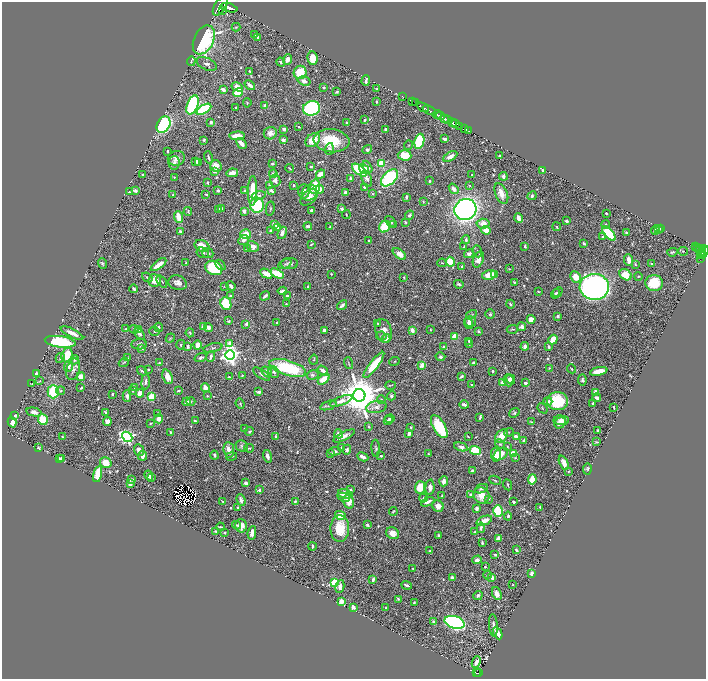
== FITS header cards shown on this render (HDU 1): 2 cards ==
NAXIS1  =                 1408
NAXIS2  =                 1353

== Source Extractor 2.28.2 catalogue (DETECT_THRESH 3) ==
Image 1408 x 1353 px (HDU 1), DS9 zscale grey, zoomed out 1/2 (1 PNG px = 2 x 2 image px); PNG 708 x 681 px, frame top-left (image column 1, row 1353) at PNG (2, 2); each listed source drawn as its Kron ellipse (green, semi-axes under 4 px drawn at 4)
Background 0.726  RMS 0.011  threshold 0.0343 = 3 sigma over >= 5 px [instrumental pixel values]
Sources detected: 797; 36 cannot appear on this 1/2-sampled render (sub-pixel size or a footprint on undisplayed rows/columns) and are neither listed nor drawn; of the other 761, the 500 brightest by FLUX_AUTO listed and drawn (261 fainter detections omitted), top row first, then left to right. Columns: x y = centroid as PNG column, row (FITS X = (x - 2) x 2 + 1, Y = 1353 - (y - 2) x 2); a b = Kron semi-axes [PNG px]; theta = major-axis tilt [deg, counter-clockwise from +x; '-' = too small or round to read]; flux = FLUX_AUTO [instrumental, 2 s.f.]
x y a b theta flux
220 6 10 5 56 2800
229 8 8 3 -16 1900
222 10 3 2 - 220
236 27 4 3 - 2
255 35 3 3 - 3.1
258 37 3 3 - 5.9
204 40 15 10 65 400
313 58 7 5 -81 38
288 59 5 4 - 16
191 61 5 3 - 2.8
281 62 5 3 - 3.7
207 64 11 6 -26 9.8
250 71 3 3 - 2.9
300 72 6 6 - 68
304 81 6 4 -17 12
366 81 5 2 - 6.9
250 85 6 3 -42 13
237 87 6 4 -27 16
324 88 2 2 - 3.6
377 88 4 2 - 2.1
223 90 4 3 - 12
238 92 5 3 - 110
337 92 4 2 - 2.7
402 96 2 1 - 20
413 101 2 1 - 14
377 102 3 2 - 3.4
247 103 5 3 - 2.5
415 103 2 1 - 9.1
193 105 10 5 69 260
265 105 4 3 - 4.8
236 107 2 2 - 3.9
423 107 6 2 -30 770
312 108 9 7 13 340
204 109 8 4 31 140
429 110 7 2 -25 750
437 114 4 2 - 120
440 116 4 2 - 470
445 118 3 2 - 290
365 120 2 2 - 2.9
448 120 3 2 - 130
211 122 4 3 - 5
346 122 2 2 - 4.5
453 122 3 2 - 290
456 124 2 2 - 170
163 125 9 6 60 340
460 126 3 2 - 180
299 127 2 2 - 4.3
465 128 3 1 - 160
284 129 3 3 - 9.6
385 130 4 2 - 8.2
468 130 2 1 - 110
270 133 6 6 - 13
237 136 7 3 2 31
445 139 3 3 - 6.2
204 140 3 2 - 3.7
283 140 3 3 - 14
313 140 8 6 42 40
331 141 18 11 -7 77
419 141 8 5 78 140
241 143 6 3 -47 19
409 145 4 3 - 2.5
329 149 6 4 72 6.2
367 150 5 4 - 5.2
168 151 3 2 - 2.3
405 155 7 5 -4 52
500 155 3 2 - 2.4
450 156 8 4 30 14
208 157 6 2 -76 5.2
176 158 8 7 - 14
196 161 3 2 - 5.4
174 163 7 5 78 5.4
198 163 3 3 - 14
381 163 4 3 - 83
272 164 2 2 - 4.8
216 166 6 5 - 27
311 166 3 2 - 2.9
367 167 6 4 -63 9
290 168 4 2 - 2
364 169 5 4 - 12
359 170 9 4 -38 130
543 170 3 3 - 3.8
215 171 4 3 - 5.8
232 173 6 3 13 31
273 174 4 3 - 12
320 174 5 3 - 25
143 175 3 2 - 4.6
472 175 2 2 - 2.5
503 176 4 3 - 8
174 178 4 3 - 2.2
350 178 4 3 - 4.7
389 178 10 6 44 220
367 179 9 5 -70 8.9
275 180 6 5 - 9.7
430 181 2 2 - 3.6
207 183 2 2 - 2.3
270 185 3 2 - 2.5
294 185 2 2 - 4.3
470 186 4 3 - 2.5
315 187 7 5 80 73
364 187 3 3 - 6.8
320 189 4 3 - 30
454 189 6 4 -53 12
135 191 3 2 - 9.8
218 191 2 2 - 15
244 191 3 2 - 2.6
253 191 15 4 88 66
271 191 3 2 - 8.4
304 191 7 5 89 8
129 192 2 2 - 2.1
345 192 3 3 - 8.8
309 193 8 7 - 18
206 194 3 2 - 2.2
373 194 4 3 - 2
501 194 11 6 -66 22
173 195 3 2 - 2.6
259 196 7 4 15 7.1
532 196 5 3 - 3.9
309 197 10 6 44 15
406 197 3 2 - 5.3
423 202 4 3 - 2.2
257 205 7 7 - 110
222 208 3 3 - 3.1
219 209 3 3 - 7.2
270 209 7 2 82 2.8
342 209 3 3 - 5.8
311 210 2 2 - 4.1
465 210 11 10 - 1200
188 211 4 3 - 2.1
244 211 4 3 - 6.9
606 213 2 2 - 4.3
346 215 4 2 - 2.4
409 215 5 4 - 4.3
179 217 6 3 -70 63
519 218 4 2 - 25
567 221 3 3 - 6.6
391 222 6 3 -49 5.1
405 222 4 3 - 3.1
274 224 4 3 - 17
483 224 6 5 - 15
605 224 4 4 - 2.4
394 225 4 3 - 2.2
308 226 4 2 - 6.9
278 227 3 3 - 19
330 227 3 3 - 3.1
385 227 6 5 - 81
557 227 4 3 - 2.1
660 229 3 2 - 2.7
270 230 4 2 - 3.2
486 230 4 4 - 15
655 230 4 3 - 8.9
658 230 4 3 - 2.5
181 232 2 2 - 28
282 233 6 3 70 12
609 233 9 4 -48 160
626 233 3 2 - 6
246 234 5 5 - 27
603 236 4 3 - 3.2
466 239 4 3 - 4.9
244 240 5 4 - 12
369 241 3 3 - 2.8
584 243 3 2 - 5.5
311 244 4 2 - 2.5
202 246 8 5 -25 37
252 246 7 5 -22 20
525 246 4 2 - 3.4
696 246 2 1 - 30
464 247 3 2 - 3.8
698 247 2 2 - 100
700 248 2 1 - 120
247 249 3 2 - 2.9
700 250 2 2 - 23
477 251 6 2 -70 2.7
683 251 5 3 - 2.3
672 252 5 2 - 3.9
702 252 7 2 82 76
704 252 6 3 71 180
203 253 6 5 - 6.4
208 253 5 5 - 6.6
399 254 7 4 -36 20
469 254 5 4 - 12
700 254 2 1 - 26
701 258 3 2 - 27
478 260 8 5 68 18
629 260 6 3 -82 15
450 262 5 4 - 70
102 263 5 4 - 3.3
186 263 4 2 - 3.5
442 263 4 3 - 2.5
285 264 7 3 25 3.4
289 264 8 5 1 8
635 264 3 2 - 2
651 264 3 2 - 2.5
159 265 9 3 37 29
220 265 6 3 -46 5.8
462 267 3 3 - 3.6
214 268 9 7 -26 170
509 269 3 2 - 2.1
266 274 7 4 -28 31
277 274 7 4 -28 62
331 274 2 2 - 2.3
494 274 3 3 - 18
489 275 7 4 13 28
625 275 6 5 - 47
638 276 4 3 - 2.9
147 277 6 4 -37 4.8
404 277 3 2 - 2.5
576 277 5 5 - 33
155 280 6 6 - 33
162 282 7 2 -50 2.1
514 282 2 2 - 2.6
178 283 9 7 -17 14
654 283 9 8 - 70
459 284 5 3 - 5.2
224 286 4 3 - 2.1
231 286 5 3 - 8.4
308 287 3 2 - 2.2
594 287 14 13 - 960
134 289 4 3 - 4.6
282 291 5 3 - 12
538 291 2 2 - 2
557 292 5 4 - 3.9
556 294 5 4 - 4.6
230 296 3 3 - 3.2
265 296 5 2 - 8.6
287 296 3 3 - 11
226 303 6 5 - 130
286 304 2 2 - 2.1
510 304 4 2 - 3.2
342 305 5 2 - 8.1
490 314 5 5 - 3.6
471 315 6 2 31 2.3
558 316 3 2 - 3.9
531 319 4 4 - 27
229 321 4 3 - 2.8
470 321 6 5 - 11
277 322 3 2 - 2.1
378 323 3 2 - 3.6
469 323 6 3 -72 7.8
246 324 3 3 - 4.2
158 327 4 3 - 3.2
203 327 2 2 - 13
208 327 4 4 - 11
522 327 4 4 - 8
126 328 3 3 - 2.5
134 329 4 3 - 3.3
139 329 3 3 - 7
512 329 5 2 - 2.3
324 330 3 2 - 9.2
412 330 3 3 - 13
430 330 3 2 - 2.1
155 331 5 3 - 3.6
383 331 12 8 -71 25
479 331 3 3 - 4
72 333 12 3 -26 20
190 333 4 3 - 3.8
139 334 7 4 -62 8.7
381 336 5 3 - 2.6
455 337 4 3 - 31
170 338 5 3 - 2.2
386 339 4 4 - 21
553 340 5 4 - 36
469 341 4 3 - 4.7
60 342 15 5 -7 160
230 343 4 3 - 19
139 344 7 5 8 6.5
469 344 4 2 - 2.7
181 345 5 3 - 2.7
198 345 4 3 - 23
188 346 4 3 - 6.2
444 346 3 3 - 3
525 346 4 3 - 8.9
549 347 4 3 - 6
142 348 4 4 - 6.5
213 348 9 2 14 3.6
67 355 7 5 73 54
230 355 5 5 - 1300
211 357 5 3 - 8.5
440 357 5 4 - 5.6
60 358 5 3 - 3.9
127 358 3 2 - 5.2
200 358 6 3 17 5.9
75 360 4 4 - 4.6
314 360 5 3 - 2.7
394 361 5 3 - 2.9
124 362 5 3 - 2.7
473 362 3 2 - 5.7
160 363 3 2 - 3.9
349 363 6 2 -71 2.2
374 365 16 4 53 89
422 365 3 2 - 59
69 366 6 4 67 8.5
288 368 19 7 -17 160
549 368 3 2 - 2.1
73 369 11 6 75 10
148 369 2 2 - 6.2
572 369 4 3 - 3.3
142 371 5 2 - 2.5
323 371 6 3 -36 12
493 371 3 3 - 4.4
599 371 9 3 12 34
267 372 6 4 -47 19
274 372 6 5 - 8.4
36 373 4 2 - 13
262 374 10 3 -36 6.9
242 375 2 2 - 2.1
312 375 6 4 10 4.8
462 376 4 2 - 4.7
81 377 4 4 - 23
167 377 7 5 -70 21
229 377 3 2 - 4.1
324 379 7 4 43 31
511 379 5 3 - 7.5
508 380 6 5 - 11
582 380 5 3 - 5.1
40 381 4 3 - 2.2
146 382 7 3 83 6.7
503 382 2 2 - 30
525 383 3 3 - 6.6
32 384 3 2 - 2.1
390 385 5 3 - 2.5
472 385 4 2 - 2.2
205 387 4 3 - 17
81 388 4 2 - 2.2
135 388 3 3 - 2.6
61 391 4 4 - 3.9
132 391 4 2 - 2
178 391 3 2 - 3.9
53 392 6 5 - 98
259 392 4 2 - 8.8
140 393 4 3 - 19
596 393 4 3 - 27
112 394 2 2 - 3.3
359 395 6 6 - 10000
127 396 6 3 90 7.4
207 396 3 2 - 2.4
392 396 4 3 - 5.3
151 397 4 3 - 44
597 398 4 3 - 6.1
381 399 4 4 - 4
191 401 4 3 - 2.8
341 401 12 4 20 13
548 401 4 3 - 7.8
558 401 10 9 - 120
187 402 4 3 - 11
593 403 2 2 - 6
240 404 5 3 - 3
328 405 8 3 19 3.6
464 405 4 2 - 9.4
376 407 10 6 10 16
614 407 3 2 - 2.5
542 408 5 2 - 2.2
34 412 7 3 -12 13
105 412 4 2 - 3.2
158 413 4 3 - 2.1
514 413 5 4 - 4.4
14 416 3 3 - 5.1
480 417 4 2 - 5.5
159 419 4 3 - 15
390 419 4 3 - 7.1
43 420 6 5 - 50
561 420 8 5 -4 15
195 421 3 2 - 5
388 421 5 3 - 8
12 422 5 3 - 18
107 422 4 4 - 16
531 422 2 2 - 2
151 423 3 2 - 2.1
560 423 6 5 - 9.2
368 427 4 4 - 2.8
411 427 4 3 - 2.1
439 427 13 6 -59 110
245 429 4 3 - 2.7
598 430 3 3 - 4.4
250 431 4 3 - 3.7
170 432 2 2 - 2.6
509 432 5 3 - 2.5
409 433 4 3 - 10
339 434 4 3 - 11
276 436 4 3 - 4.9
344 436 12 3 26 12
468 436 4 2 - 2.1
501 436 7 5 45 43
516 436 4 3 - 10
63 437 3 2 - 2.9
127 437 6 4 -41 580
524 440 3 3 - 4.5
597 442 4 2 - 2.6
500 444 5 4 - 4.5
242 446 6 5 - 4.9
341 447 3 2 - 2.5
461 447 7 4 -15 7.9
507 447 4 3 - 2.5
38 448 3 3 - 4.5
249 448 5 3 - 2.6
376 448 8 4 -87 5.1
139 450 6 5 - 13
229 450 8 5 -82 17
347 450 5 4 - 5.8
475 450 6 4 -20 63
335 451 6 4 4 5
330 453 3 3 - 3.3
513 453 3 3 - 41
428 454 2 2 - 2.6
501 454 8 5 35 35
214 455 4 3 - 3.9
496 455 7 5 -85 33
143 456 5 2 - 17
231 456 5 2 - 2.4
267 456 6 3 -72 9.2
381 456 3 2 - 3.5
363 457 6 2 -26 13
515 457 3 3 - 2.2
61 458 3 2 - 4.9
59 459 3 2 - 8.2
106 463 6 5 - 40
564 463 8 4 -66 18
587 469 5 4 - 3.5
472 470 3 2 - 3.1
569 471 3 2 - 2.3
98 474 8 4 76 69
149 476 5 4 - 9.8
151 478 3 3 - 4.6
532 479 5 3 - 76
131 480 4 2 - 16
495 480 6 3 -23 3.3
444 481 5 3 - 17
246 483 4 3 - 8.5
130 484 2 2 - 21
508 485 6 2 -66 2.8
420 487 6 5 - 50
430 487 8 4 85 9.4
481 489 7 4 23 6
259 490 3 3 - 6.5
351 490 3 3 - 3.1
345 494 7 4 -12 29
471 495 4 3 - 5.9
442 496 3 2 - 3.5
482 496 8 7 - 26
344 497 6 3 -25 10
423 498 4 3 - 4.9
488 499 4 3 - 2.1
241 500 6 3 -70 11
222 501 3 2 - 2.3
295 501 4 3 - 2.6
349 501 7 5 -77 24
428 502 7 2 25 11
514 502 3 2 - 4.3
438 506 6 5 - 20
238 507 3 3 - 3.7
540 507 2 2 - 2.1
477 508 3 2 - 9.5
393 511 4 2 - 2.5
498 511 6 4 -76 180
340 515 5 4 - 36
508 516 4 3 - 5.3
484 521 8 3 21 30
237 525 4 3 - 3.2
367 525 3 2 - 4.7
241 526 7 6 - 18
220 527 4 2 - 2.1
481 528 5 3 - 6.8
340 529 13 9 87 64
215 531 3 2 - 2.6
224 532 2 2 - 3.8
475 532 3 2 - 4.1
252 533 7 3 81 12
393 533 7 5 -36 18
439 535 2 2 - 3.7
498 538 4 3 - 18
482 543 3 2 - 4.7
312 546 4 2 - 4.1
516 550 3 2 - 4.5
430 551 4 3 - 3.6
495 555 4 3 - 3.4
477 560 5 3 - 12
485 567 2 2 - 3.4
413 569 4 3 - 2
532 573 3 3 - 16
488 575 4 3 - 4.3
492 577 4 3 - 11
452 578 3 2 - 19
373 579 4 2 - 6.1
335 583 4 3 - 140
513 584 2 2 - 3.2
406 585 5 2 - 6.1
340 587 6 4 80 14
497 594 7 4 -69 15
478 596 5 3 - 7
398 599 4 2 - 3.6
341 601 3 3 - 31
414 603 3 2 - 3.4
353 607 3 3 - 12
386 608 2 2 - 3.3
434 622 4 3 - 8.4
454 622 10 6 -17 840
493 625 11 2 -85 6.6
498 633 6 3 -64 17
476 662 6 3 66 15
477 673 3 1 - 41
479 673 3 2 - 75
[261 fainter detections neither listed nor drawn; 36 sub-pixel or undisplayed-footprint detections neither listed nor drawn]